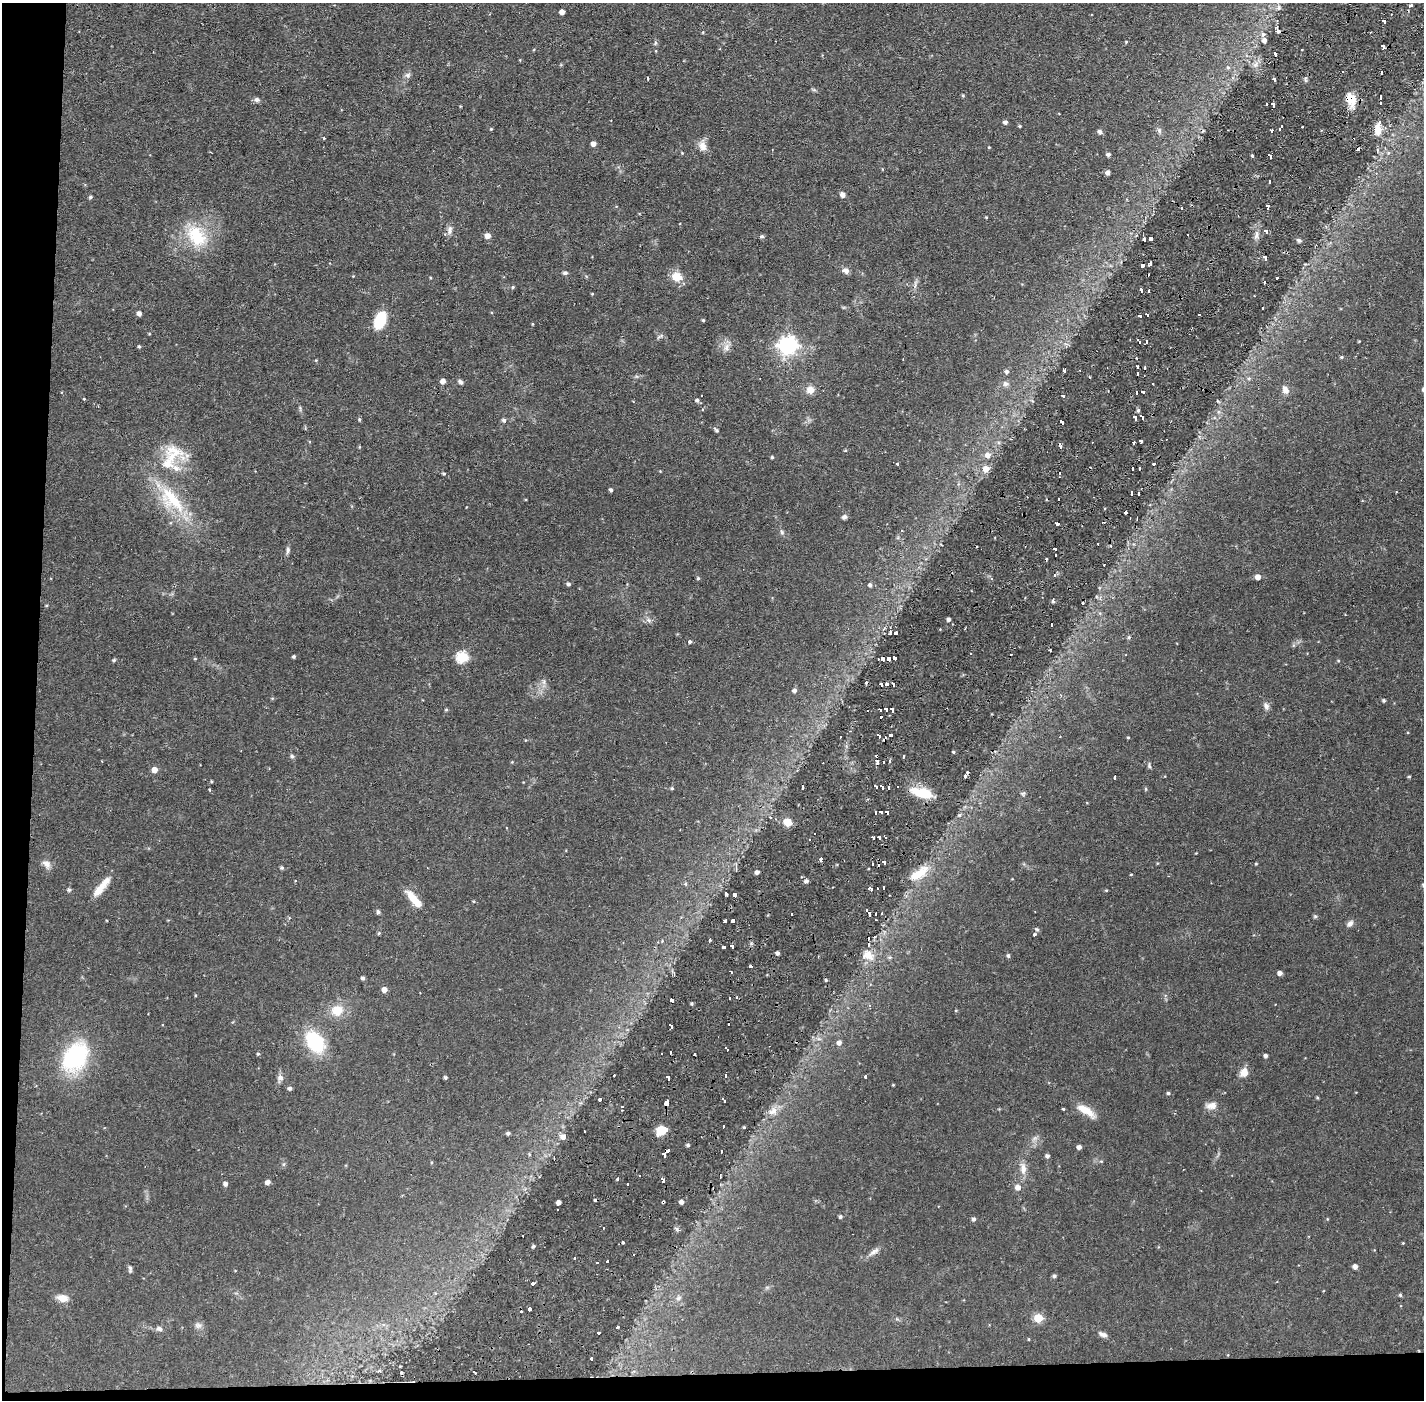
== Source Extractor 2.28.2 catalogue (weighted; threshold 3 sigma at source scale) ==
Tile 7 of 3 x 3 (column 1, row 3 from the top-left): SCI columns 1-1422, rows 53-1450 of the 4266 x 4299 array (HDU 1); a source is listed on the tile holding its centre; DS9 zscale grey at full resolution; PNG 1426 x 1402 px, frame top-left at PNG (2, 3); no overlay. Shown black and unused: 4% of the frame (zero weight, under 2 of 3 exposures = <1% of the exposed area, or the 3 px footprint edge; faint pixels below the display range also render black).
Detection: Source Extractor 2.28.2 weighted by HDU 2 'WHT'; one run over the whole footprint, this tile lists its part. Background 0.0697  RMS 0.0066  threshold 0.0298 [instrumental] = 3 sigma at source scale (4.5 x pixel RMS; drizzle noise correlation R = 1.50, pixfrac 1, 0.05/0.05 arcsec/px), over >= 5 px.
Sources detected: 378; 45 cosmic-ray / hot-pixel residue — not listed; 6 inside a brighter listed object's ellipse — not listed separately; the other 327 listed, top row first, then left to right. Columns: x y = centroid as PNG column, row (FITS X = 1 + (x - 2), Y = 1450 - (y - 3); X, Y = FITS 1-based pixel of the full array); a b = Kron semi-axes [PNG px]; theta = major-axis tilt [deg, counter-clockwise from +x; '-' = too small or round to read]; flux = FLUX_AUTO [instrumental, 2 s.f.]
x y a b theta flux
1411 5 3 3 - 1.3
562 12 4 4 - 3.5
1384 21 4 3 - 7
1263 34 7 6 - 1.9
1264 40 6 5 - 2.1
1126 42 4 3 - 0.59
655 43 6 4 71 0.95
1383 47 5 3 - 6.8
1275 54 5 3 - 2.9
1228 67 5 5 - 1.2
1381 72 4 3 - 7.7
407 75 8 7 - 2
648 77 3 3 - 3
1306 77 4 3 - 2.6
1274 80 4 3 - 7.6
963 95 5 4 - 0.7
1380 97 5 3 - 5.7
1350 99 16 11 -67 11
257 100 8 6 -24 1.8
1266 104 3 3 - 3.3
1273 105 5 3 - 8.2
1005 122 4 4 - 2
1020 126 4 3 - 0.7
1281 126 3 3 - 2.8
491 129 4 3 - 0.61
1378 130 12 9 -80 6.8
1100 131 5 5 - 2
1159 131 8 5 -70 1.6
1272 131 4 3 - 4.4
324 138 3 3 - 0.89
593 144 4 4 - 3.7
702 146 13 10 -62 4.9
989 147 4 3 - 0.5
682 153 3 3 - 0.49
1108 154 4 4 - 1.8
1252 156 3 3 - 6.7
1270 156 5 3 - 7.9
1108 173 4 4 - 2.4
1269 182 4 3 - 4.6
843 195 5 5 - 3.5
90 197 4 3 - 1.1
1268 206 5 3 - 6.3
1181 208 3 2 - 1.9
450 230 13 7 83 3.1
1266 232 4 3 - 9.1
1256 235 11 4 86 2.6
196 236 28 19 -54 30
488 236 6 6 - 3.8
761 236 5 5 - 1.2
1144 239 4 3 - 1.2
1151 239 4 3 - 2.6
1299 240 6 5 - 1.3
1265 257 5 3 - 8.7
1150 264 5 4 - 6.2
1143 265 4 4 - 3.6
845 271 9 7 -17 2.9
565 273 6 4 8 1.3
353 276 3 3 - 0.41
677 277 9 8 - 12
1277 278 3 3 - 1.9
1264 283 4 2 - 2.8
513 287 4 4 - 0.75
1141 290 5 3 - 6.1
1149 291 4 3 - 4.6
592 294 4 3 - 0.51
1262 308 4 3 - 2.3
139 313 5 4 - 2.6
1199 314 3 3 - 3.5
1147 315 4 3 - 5.9
1140 316 4 3 - 8
380 320 18 11 68 20
703 320 3 3 - 0.8
532 324 4 3 - 0.58
659 336 11 4 35 1.3
1139 341 6 3 -58 4.4
1146 341 4 3 - 4.6
788 345 7 7 - 250
139 346 4 3 - 0.93
727 347 12 8 69 3.9
1342 357 4 4 - 0.82
903 359 3 2 - 0.5
1137 367 4 3 - 4.4
1064 370 4 3 - 1.8
1007 372 5 5 - 1.8
1249 378 6 5 - 1.1
443 381 5 5 - 3.2
460 382 7 5 -46 1.5
1005 384 9 7 -33 2.3
810 390 9 9 - 5.3
1285 390 11 7 -63 3.5
1136 392 4 3 - 6.8
1143 392 4 3 - 7.5
1063 396 4 3 - 4.8
84 399 4 3 - 0.58
697 400 5 5 - 1.6
98 406 3 2 - 0.44
300 408 6 4 -50 0.9
1138 410 4 4 - 1.1
1142 417 5 3 - 6.4
1135 418 5 3 - 7.9
359 419 4 4 - 0.96
504 420 5 5 - 1.7
1062 422 5 3 - 7.1
716 430 8 4 -46 1.3
1141 441 4 4 - 5.9
1134 443 4 3 - 5.1
1060 447 4 3 - 5.6
845 450 4 4 - 0.62
987 455 8 7 - 3.2
772 457 3 3 - 0.9
167 463 20 18 55 16
898 463 3 3 - 2.7
1154 464 3 3 - 4.4
1132 468 4 3 - 7.3
1139 468 4 3 - 6.4
986 469 7 7 - 5.1
1059 473 3 3 - 4.3
611 490 4 3 - 1.3
1131 493 5 3 - 4.5
1138 493 4 3 - 2.3
171 499 47 22 -47 40
1058 499 3 3 - 2.8
1125 512 3 3 - 3.6
844 517 6 5 - 2
1057 524 4 4 - 5.4
782 532 6 5 - 1.3
1055 549 4 3 - 7.9
288 550 9 5 84 1.7
1055 555 3 3 - 4.8
1054 575 3 3 - 3.7
1258 577 5 5 - 3.6
698 578 4 4 - 0.9
568 584 4 4 - 1.5
870 585 5 5 - 1.6
1053 600 5 3 - 6.1
1082 603 3 3 - 0.8
948 619 4 4 - 1.8
1051 625 4 3 - 3.9
896 633 4 4 - 1.5
1129 637 4 4 - 1.2
690 641 4 3 - 1.6
1050 650 3 2 - 0.7
970 653 3 3 - 1.8
294 656 3 3 - 0.95
462 657 6 6 - 57
894 658 5 3 - 4.7
195 659 5 3 - 0.52
883 659 5 4 - 2.7
888 659 4 4 - 3.8
114 660 4 4 - 0.91
887 684 4 4 - 5
893 684 5 3 - 6.8
881 685 4 3 - 4.6
794 690 5 5 - 1.9
1384 701 4 3 - 1.1
1266 706 10 7 -67 2.6
446 709 4 4 - 0.8
886 709 4 3 - 7.8
880 710 4 3 - 5.3
892 710 5 3 - 9.5
850 731 3 2 - 1.8
890 735 4 3 - 5.3
879 736 5 3 - 5.5
840 737 3 2 - 1.3
885 738 5 3 - 5.5
1128 738 4 3 - 0.59
953 752 3 3 - 0.75
292 756 6 5 - 1.4
903 757 5 3 - 2.8
890 761 4 3 - 4.8
877 762 6 3 -85 9.5
883 762 3 3 - 4.4
1149 766 7 4 -86 1.2
154 770 5 5 - 5.7
965 775 6 3 64 3.7
1409 776 4 3 - 0.7
1115 777 4 2 - 0.93
211 781 4 3 - 0.64
803 787 4 3 - 3
876 787 4 3 - 5.5
882 787 5 3 - 6.9
888 787 4 3 - 5.8
672 788 4 4 - 0.8
1146 789 5 3 - 0.67
210 790 3 2 - 0.83
921 792 29 11 -16 15
1023 793 7 5 12 1.2
881 812 4 3 - 4.7
887 812 4 3 - 6.4
875 813 4 3 - 4.2
787 822 12 9 -27 5.4
814 834 3 2 - 1.5
885 837 5 3 - 3.2
873 838 4 3 - 5.9
879 838 4 3 - 6.4
821 859 4 3 - 6.7
884 862 4 3 - 7.9
46 864 12 8 -45 3.9
872 864 4 3 - 6.3
1256 864 4 3 - 0.62
282 868 5 4 - 1.2
757 872 4 4 - 2.2
919 873 29 11 34 14
1131 874 3 3 - 0.57
806 881 4 4 - 2.1
685 884 6 4 90 1.1
870 888 6 4 -32 7.1
877 888 3 3 - 2.1
883 888 4 3 - 2.7
69 890 5 4 - 1.3
1106 890 4 3 - 0.61
98 891 17 9 49 6.6
726 894 4 3 - 1.1
735 895 4 3 - 2.5
414 899 24 8 -50 11
866 910 4 3 - 2.1
378 912 5 5 - 1.4
882 913 3 2 - 0.82
870 914 5 3 - 3.7
876 914 6 4 72 1.9
1315 916 5 5 - 1.2
725 921 4 4 - 4.4
733 921 4 4 - 6.4
1350 924 10 6 54 2.4
379 933 4 4 - 0.76
1034 934 4 3 - 1.3
710 940 3 3 - 1.9
662 941 4 4 - 0.6
724 947 4 3 - 7.8
732 947 4 3 - 7.1
777 953 4 4 - 1.8
868 955 16 11 -19 8
1008 956 5 4 - 1.3
890 957 7 5 -19 1.2
750 966 4 3 - 5.7
731 972 5 3 - 3.8
1280 973 4 4 - 2.8
363 978 4 4 - 1.6
826 980 4 4 - 0.73
384 989 4 4 - 5.2
737 997 3 2 - 3.4
729 998 4 3 - 5.6
672 1000 4 3 - 4.5
692 1003 4 4 - 0.9
337 1010 15 13 15 11
728 1024 4 3 - 4.8
671 1026 5 3 - 6.2
315 1042 21 14 -55 45
839 1042 6 5 - 2.7
727 1049 5 3 - 3.8
670 1052 4 2 - 3.9
258 1054 4 4 - 0.85
694 1054 3 3 - 6.7
1266 1056 4 4 - 1.7
75 1057 31 21 54 66
1244 1072 11 9 67 5.6
614 1075 3 3 - 1.2
725 1075 4 3 - 6.4
866 1076 3 3 - 3.3
445 1077 4 3 - 1.1
280 1078 9 7 2 2.5
668 1078 5 3 - 9.8
893 1085 3 2 - 0.48
289 1088 4 4 - 1.5
1168 1093 4 4 - 1
1317 1097 4 4 - 0.68
600 1099 3 3 - 2.2
724 1100 5 3 - 5.5
667 1103 5 4 - 9.4
1211 1106 15 9 7 4.6
622 1107 3 3 - 3.3
1063 1109 4 3 - 0.63
1086 1110 26 8 -33 9.4
773 1111 15 10 35 5.9
723 1126 4 3 - 3.3
744 1127 3 3 - 0.69
661 1130 8 7 - 13
584 1131 3 2 - 0.94
508 1133 4 4 - 1.5
563 1137 8 6 -22 3.1
1035 1138 7 5 44 1.8
688 1145 4 4 - 1.1
1079 1147 4 4 - 2.6
668 1151 4 3 - 7.4
721 1151 3 3 - 2.3
529 1154 5 4 - 0.77
664 1155 5 3 - 9.8
1047 1156 4 4 - 1.7
1101 1161 4 3 - 0.57
432 1162 4 3 - 0.62
1023 1169 14 7 86 4.9
618 1179 4 3 - 5.5
663 1180 5 3 - 12
268 1182 5 4 - 3.1
225 1184 4 4 - 2.1
627 1184 3 3 - 3
1018 1187 6 6 - 3.4
559 1202 4 4 - 3.4
663 1202 3 3 - 0.99
681 1202 4 4 - 2.7
840 1217 4 4 - 1.4
974 1219 5 4 - 1.7
603 1228 3 3 - 3
678 1230 7 4 -23 1.6
1403 1243 3 3 - 0.49
533 1246 4 4 - 1.2
874 1252 17 6 32 3.4
575 1258 3 3 - 3.4
607 1261 4 3 - 5.2
1355 1267 4 4 - 2.7
130 1269 10 4 -84 1.5
1054 1276 5 4 - 1.3
533 1284 4 3 - 6.6
1400 1295 4 4 - 0.93
63 1298 11 7 -11 6.5
678 1298 9 6 40 2.1
529 1309 4 3 - 9.4
1038 1318 5 5 - 25
198 1325 10 7 9 2.3
617 1327 3 3 - 1.6
159 1329 9 6 -16 2.1
599 1333 3 3 - 3.6
1103 1334 11 6 -19 2.5
1029 1339 4 3 - 0.55
591 1359 3 3 - 2.3
379 1371 7 4 -7 1.1
474 1372 4 3 - 3.9
Overlapping masked pixels (flux is a lower limit): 7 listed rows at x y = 1350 99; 1060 447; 885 738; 877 762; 671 1026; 667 1103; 663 1202
Unlisted compact peaks at least as high as the median listed source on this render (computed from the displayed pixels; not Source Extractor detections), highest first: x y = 959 815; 444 474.